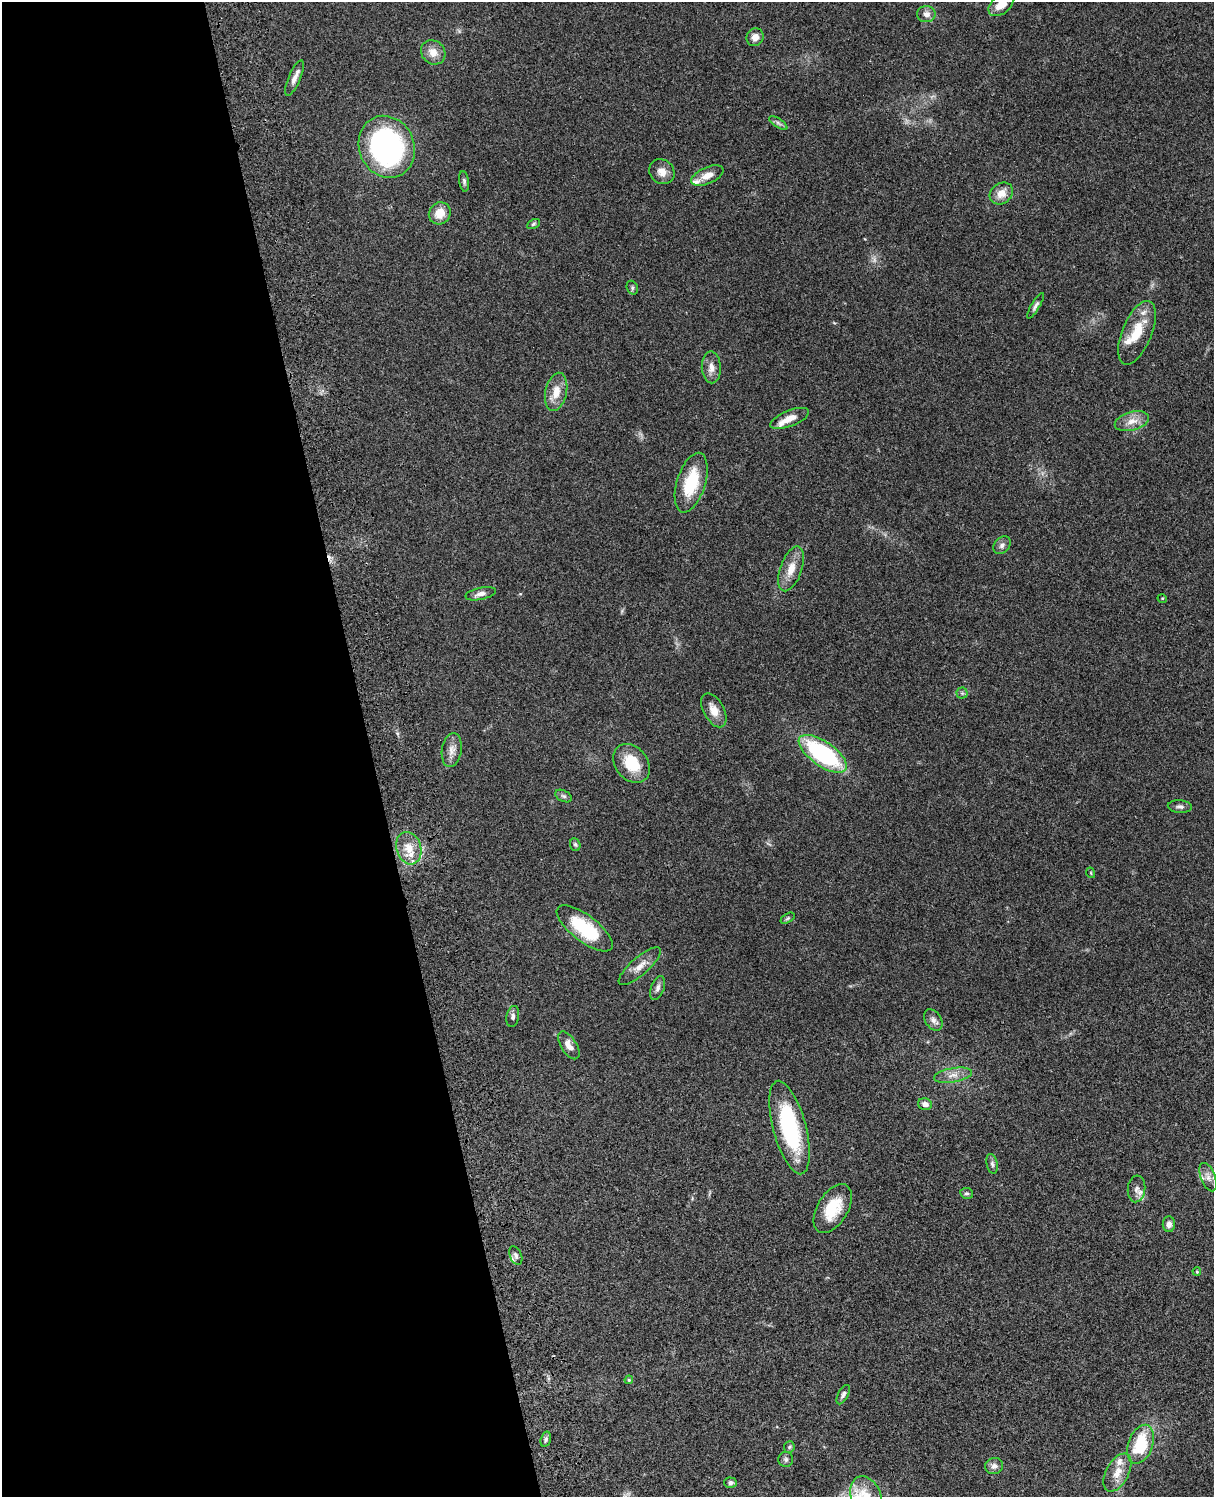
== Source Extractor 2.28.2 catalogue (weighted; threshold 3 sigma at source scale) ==
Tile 5 of 4 x 3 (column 1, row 2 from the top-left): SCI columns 122-1333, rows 1773-3267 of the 5088 x 4927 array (HDU 1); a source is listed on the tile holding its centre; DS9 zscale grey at full resolution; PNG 1216 x 1499 px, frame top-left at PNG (2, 2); each listed source drawn as its Kron ellipse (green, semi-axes under 4 px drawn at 4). Shown black and unused: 30% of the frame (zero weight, under 3 of 4 exposures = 6% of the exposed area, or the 3 px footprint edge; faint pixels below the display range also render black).
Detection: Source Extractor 2.28.2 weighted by HDU 2 'WHT'; one run over the whole footprint, this tile lists its part. Background 0.0918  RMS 0.0062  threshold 0.0278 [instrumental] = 3 sigma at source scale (4.5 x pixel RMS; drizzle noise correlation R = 1.50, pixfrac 1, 0.05/0.05 arcsec/px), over >= 5 px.
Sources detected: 73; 1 too faint to see at this stretch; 1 cosmic-ray / hot-pixel residue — neither listed nor drawn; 8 inside a brighter listed object's ellipse — not listed separately; the other 63 listed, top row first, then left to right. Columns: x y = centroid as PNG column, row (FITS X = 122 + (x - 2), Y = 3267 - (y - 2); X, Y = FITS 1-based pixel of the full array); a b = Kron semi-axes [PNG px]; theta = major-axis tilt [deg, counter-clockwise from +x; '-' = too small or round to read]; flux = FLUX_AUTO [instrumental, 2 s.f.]
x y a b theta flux
1001 5 14 9 38 8.8
926 14 9 8 - 3.4
755 37 9 8 - 4
433 52 13 11 -44 6.3
294 78 19 6 66 3.8
778 123 10 4 -33 1.6
387 147 32 27 -66 130
662 172 13 11 -43 5.1
707 175 17 8 23 5.7
464 181 10 5 -81 1.4
1001 193 12 10 37 6.4
440 213 11 10 - 8.2
533 224 7 4 27 0.97
632 288 7 5 -72 1.1
1035 306 15 4 60 1.9
1137 333 34 15 67 17
711 367 16 9 -88 4.7
556 392 19 10 78 8.8
790 418 21 8 22 6.3
1132 421 17 9 15 6.2
691 483 31 14 73 26
1002 545 10 7 49 2.3
791 569 23 11 71 9.1
481 594 15 6 12 3
1162 598 5 3 - 0.47
962 693 5 5 - 1.1
714 710 18 10 -61 7.1
452 750 17 10 81 5
823 754 28 12 -35 75
632 763 21 16 -51 19
564 796 9 5 -26 1.6
1180 807 12 6 -4 2
575 845 6 5 - 0.95
409 848 16 12 -72 9.3
1091 873 5 3 - 0.51
788 918 8 4 32 1
585 928 34 13 -37 36
640 966 27 8 41 6.4
658 988 12 6 70 2.5
513 1016 11 6 79 2
933 1020 12 8 -56 3
569 1045 16 7 -57 4.5
953 1075 19 7 10 5.1
925 1104 7 5 -17 2.9
789 1128 48 16 -75 59
992 1164 10 5 -78 1.7
1208 1177 15 7 -69 3.8
1137 1189 13 9 84 3.4
967 1193 6 5 - 1
833 1209 27 15 59 19
1169 1224 8 6 89 2.7
516 1256 10 6 -68 1.9
1197 1272 4 3 - 0.75
629 1380 4 3 - 0.69
843 1395 10 5 62 2
546 1439 8 5 73 1.4
1141 1444 20 12 71 28
789 1447 6 5 - 1
786 1459 7 7 - 1.6
994 1466 9 8 - 3.1
1117 1472 21 11 61 8.6
730 1483 6 5 - 1.4
866 1496 21 14 -66 13
Isophote crosses this tile's border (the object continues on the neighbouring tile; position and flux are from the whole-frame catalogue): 2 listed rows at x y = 1001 5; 866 1496